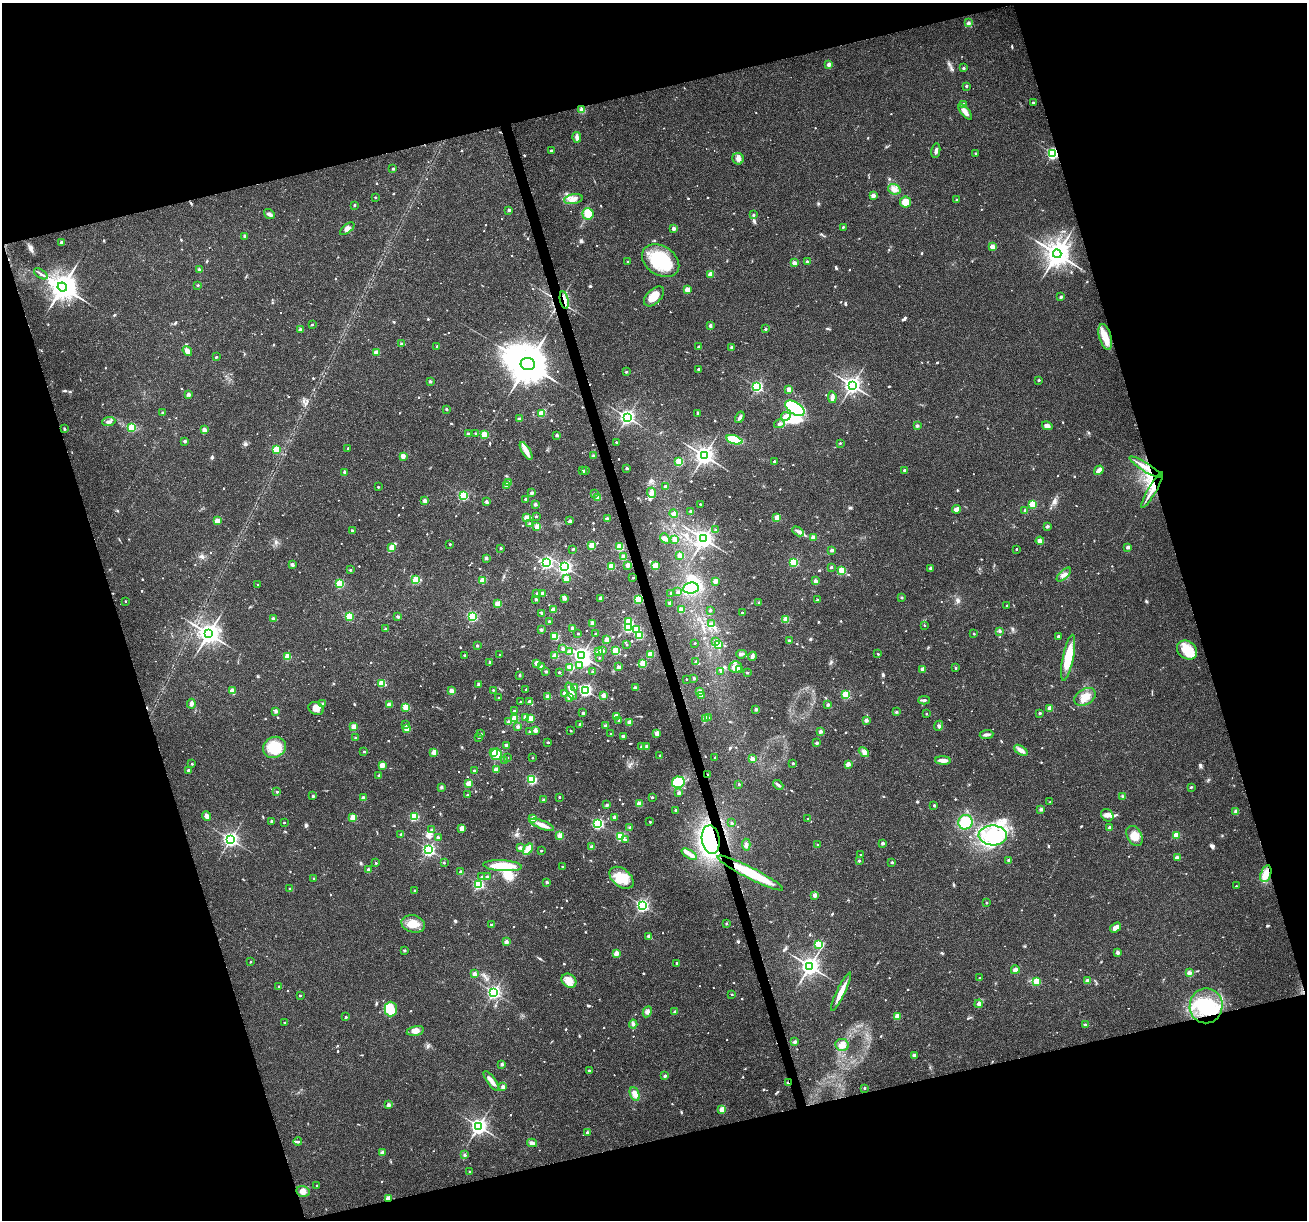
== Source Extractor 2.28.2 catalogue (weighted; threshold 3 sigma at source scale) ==
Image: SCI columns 2-5220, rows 103-4974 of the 5220 x 5027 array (HDU 1 of 3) = the unmasked area's bounding box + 8 px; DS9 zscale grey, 4 x 4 block average (1 PNG px = mean of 4 x 4 image px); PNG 1309 x 1222 px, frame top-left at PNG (2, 3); each listed source drawn as its Kron ellipse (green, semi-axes under 4 px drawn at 4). Shown black and unused: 34% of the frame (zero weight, under 3 of 4 exposures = <1% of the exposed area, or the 3 px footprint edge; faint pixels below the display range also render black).
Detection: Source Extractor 2.28.2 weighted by HDU 2 'WHT'. Background 0.0215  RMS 0.003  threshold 0.0133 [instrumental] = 3 sigma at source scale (4.5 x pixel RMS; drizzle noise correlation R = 1.50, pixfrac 1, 0.0396/0.0396 arcsec/px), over >= 5 px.
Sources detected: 999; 5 too faint to see at this stretch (4 x 4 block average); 6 inside a brighter object's white glare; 5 cosmic-ray / hot-pixel residue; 2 long thin detections or spike segments (spike, bleed or trail) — neither listed nor drawn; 9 coinciding with a brighter row at this scale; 22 inside a brighter listed object's ellipse — not listed separately; of the other 950, all 500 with FLUX_AUTO >= 3.54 (the completeness limit of this list) listed and drawn (450 fainter detections not listed), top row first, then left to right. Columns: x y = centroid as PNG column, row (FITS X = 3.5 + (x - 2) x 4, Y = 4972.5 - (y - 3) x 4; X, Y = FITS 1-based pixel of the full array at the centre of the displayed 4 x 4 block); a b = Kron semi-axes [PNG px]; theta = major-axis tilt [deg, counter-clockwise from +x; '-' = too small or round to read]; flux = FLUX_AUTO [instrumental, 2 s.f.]
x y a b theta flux
968 23 3 3 - 4.3
829 64 2 2 - 24
963 68 2 2 - 6.8
966 86 2 2 - 5.7
1033 103 2 2 - 7.5
963 104 2 2 - 10
582 110 2 2 - 69
965 112 9 4 -52 11
577 137 5 3 - 6.9
551 151 2 2 - 11
936 151 7 2 80 5.1
975 153 2 2 - 5.3
1053 153 2 2 - 330
738 159 6 5 - 7.4
393 169 2 2 - 8.4
894 189 6 5 - 8.8
873 195 2 2 - 23
375 197 2 2 - 4.7
573 199 9 5 11 13
956 200 2 2 - 4.3
906 202 5 5 - 22
354 205 2 2 - 6.1
509 210 2 2 - 10
269 214 6 3 -37 6.2
588 214 6 5 - 28
754 215 2 2 - 8.5
843 227 2 2 - 5.5
674 228 2 2 - 19
347 229 8 4 39 7.1
245 236 2 2 - 12
61 242 2 2 - 14
992 247 2 2 - 34
1057 254 4 4 - 2800
661 261 20 14 -34 110
628 262 2 2 - 5.6
807 262 2 2 - 13
794 263 2 2 - 26
199 270 2 2 - 20
41 274 8 2 -32 4.2
710 274 2 2 - 38
198 285 2 2 - 5.5
62 287 5 4 - 3200
687 290 2 2 - 52
654 296 12 7 45 24
1061 297 2 2 - 12
564 300 9 2 -78 6.2
312 325 2 2 - 4.6
710 325 2 2 - 12
765 329 2 2 - 5.6
300 330 2 2 - 22
1105 337 13 6 -75 21
401 344 2 2 - 9.4
437 346 2 2 - 3.7
699 347 2 2 - 14
732 347 2 2 - 14
187 351 5 4 - 11
377 352 2 2 - 38
216 357 2 2 - 4.3
528 364 7 6 - 8900
698 369 2 2 - 5.1
626 372 2 2 - 7.9
1039 380 2 2 - 6.7
430 381 2 2 - 9.7
852 385 3 3 - 940
757 387 2 2 - 300
789 389 2 2 - 35
189 394 2 2 - 21
832 397 6 4 -81 5.7
795 408 11 6 -32 120
446 409 2 2 - 6.8
163 413 2 2 - 15
698 413 2 2 - 8.3
541 414 2 2 - 65
786 416 5 4 - 11
627 417 3 2 - 690
740 417 6 2 57 5.5
519 419 2 2 - 20
109 422 6 2 5 4.1
779 424 5 3 - 5.3
917 426 2 2 - 15
1047 426 5 4 - 6.3
132 428 2 2 - 120
64 429 2 2 - 8.8
204 430 2 2 - 27
476 433 2 2 - 4.7
468 434 2 2 - 13
484 434 2 2 - 66
557 435 2 2 - 12
734 440 8 4 -16 63
185 441 2 2 - 4.1
616 442 2 2 - 5.3
840 443 2 2 - 4.5
348 448 2 2 - 3.5
276 449 2 2 - 98
526 451 10 4 -60 14
403 456 2 2 - 33
593 456 2 2 - 13
704 456 3 3 - 1200
774 461 2 2 - 8.4
679 462 2 2 - 100
1146 467 18 2 -33 18
627 468 2 2 - 9.6
904 470 2 2 - 7.1
1099 470 5 3 - 16
583 471 2 2 - 6.3
585 471 2 2 - 5.2
345 472 2 2 - 17
509 483 2 2 - 22
507 485 2 2 - 31
665 486 2 2 - 9.1
378 487 2 2 - 4
1152 490 20 3 59 17
532 493 2 2 - 17
594 493 2 2 - 3.9
651 493 5 3 - 5.3
463 496 2 2 - 190
598 498 2 2 - 35
525 499 2 2 - 8.3
425 501 2 2 - 19
487 502 2 2 - 15
535 504 2 2 - 14
700 504 2 2 - 4
1032 504 2 2 - 95
957 509 4 3 - 14
1025 510 2 2 - 7.1
691 511 2 2 - 16
674 514 4 3 - 4.2
536 516 2 2 - 5.4
777 517 2 2 - 43
527 518 2 2 - 48
607 519 2 2 - 23
217 521 2 2 - 57
570 521 2 2 - 12
530 524 2 2 - 12
1047 526 2 2 - 15
537 527 2 2 - 60
716 530 2 2 - 8.1
352 531 2 2 - 10
798 531 6 2 -29 4.8
813 537 2 2 - 28
665 538 6 3 -50 7.5
674 539 2 2 - 27
704 539 3 3 - 1100
1040 541 4 3 - 8.2
450 544 2 2 - 3.7
591 546 2 2 - 60
392 547 3 2 - 48
619 547 2 2 - 99
1128 547 2 2 - 19
501 548 2 2 - 7.3
573 549 2 2 - 5.6
1016 549 2 2 - 4.1
832 550 2 2 - 12
680 555 2 2 - 26
624 557 2 2 - 43
486 558 2 2 - 13
794 562 2 2 - 150
546 563 2 2 - 400
292 565 3 3 - 5.6
628 565 2 2 - 30
611 566 2 2 - 94
655 566 2 2 - 36
565 567 2 2 - 510
831 567 2 2 - 7.3
930 568 2 2 - 12
350 570 2 2 - 4.4
842 571 2 2 - 87
1064 574 9 3 43 6.5
633 578 2 2 - 4.7
566 579 2 2 - 39
416 580 2 2 - 91
483 580 2 2 - 57
715 581 2 2 - 39
815 581 2 2 - 22
340 584 2 2 - 130
257 585 2 2 - 5.3
691 588 8 5 7 73
678 592 2 2 - 9.8
542 593 2 2 - 19
671 593 2 2 - 7
537 594 2 2 - 13
564 598 2 2 - 19
601 598 2 2 - 22
901 598 2 2 - 7.9
536 599 2 2 - 7.9
638 599 2 2 - 120
817 600 2 2 - 9.7
125 601 2 2 - 4.4
759 602 2 2 - 6.1
669 603 2 2 - 11
498 604 2 2 - 66
1007 605 2 2 - 4.4
553 610 2 2 - 37
681 610 2 2 - 54
710 610 2 2 - 5.9
542 613 2 2 - 15
742 613 2 2 - 8.1
349 616 2 2 - 100
398 617 2 2 - 13
472 617 2 2 - 210
273 618 2 2 - 15
786 619 2 2 - 64
549 621 2 2 - 9.7
629 621 2 2 - 49
593 624 2 2 - 36
711 624 2 2 - 16
924 625 2 2 - 3.7
628 627 2 2 - 240
572 628 2 2 - 17
385 629 2 2 - 7.6
541 630 2 2 - 14
637 630 2 2 - 92
1000 631 2 2 - 5.6
974 633 2 2 - 5.4
208 634 3 3 - 1700
578 634 2 2 - 6.3
596 634 2 2 - 6.2
555 636 2 2 - 110
639 636 2 2 - 100
1058 636 2 2 - 12
607 639 2 2 - 36
716 641 2 2 - 14
789 641 2 2 - 19
695 643 2 2 - 3.8
718 644 2 2 - 79
627 645 2 2 - 3.9
477 646 2 2 - 9.1
563 648 2 2 - 13
1187 650 11 8 -37 43
599 651 2 2 - 35
603 651 2 2 - 11
615 651 2 2 - 120
569 652 2 2 - 26
651 654 2 2 - 70
741 654 5 3 - 4.2
878 654 2 2 - 4.9
465 655 2 2 - 13
500 655 2 2 - 3.9
581 655 3 3 - 990
555 656 2 2 - 55
752 656 4 4 - 4.2
287 657 2 2 - 70
599 658 2 2 - 3.6
1068 658 23 5 78 57
490 662 2 2 - 9.2
696 662 2 2 - 10
537 663 2 2 - 33
643 663 2 2 - 83
579 666 2 2 - 17
541 667 2 2 - 17
570 667 2 2 - 49
619 667 2 2 - 18
735 667 6 6 - 18
955 668 2 2 - 5.3
923 669 2 2 - 25
740 670 2 2 - 18
546 672 2 2 - 8.7
559 672 2 2 - 4.3
593 672 2 2 - 6.1
721 672 2 2 - 5
747 673 2 2 - 7.3
519 675 2 2 - 6.3
694 678 2 2 - 7.5
686 679 2 2 - 3.6
382 683 2 2 - 89
479 684 2 2 - 21
575 687 2 2 - 6.8
635 688 2 2 - 22
526 689 2 2 - 4.6
232 690 2 2 - 33
493 690 2 2 - 3.7
585 690 2 2 - 420
451 691 2 2 - 34
571 691 9 3 -66 8.1
700 692 2 2 - 53
565 693 2 2 - 31
603 695 2 2 - 30
701 695 2 2 - 13
846 695 2 2 - 130
548 697 2 2 - 39
570 697 2 2 - 45
1085 697 11 7 29 21
499 698 2 2 - 4.9
924 700 6 2 3 4
520 702 2 2 - 4
529 702 2 2 - 22
191 704 5 3 - 5.9
323 704 2 2 - 13
389 704 2 2 - 20
828 705 2 2 - 17
406 707 2 2 - 88
316 708 8 6 -27 14
1050 708 2 2 - 37
756 709 2 2 - 14
276 711 2 2 - 20
514 711 2 2 - 5.6
896 712 2 2 - 9.7
583 713 2 2 - 9.5
1040 713 2 2 - 8.4
926 714 2 2 - 4.5
616 716 2 2 - 38
526 717 2 2 - 28
706 718 2 2 - 43
708 718 3 2 - 5.2
514 719 2 2 - 79
531 719 2 2 - 51
866 720 2 2 - 19
619 721 2 2 - 4.3
509 722 2 2 - 18
629 722 2 2 - 36
580 724 2 2 - 11
406 725 2 2 - 5.3
606 726 2 2 - 19
939 726 5 3 - 3.6
354 727 2 2 - 55
518 727 2 2 - 19
407 729 2 2 - 48
535 730 2 2 - 24
530 731 2 2 - 10
571 731 2 2 - 4.9
820 732 2 2 - 22
657 733 2 2 - 35
481 734 2 2 - 7.8
611 734 2 2 - 4
987 735 7 2 6 8
623 736 2 2 - 15
479 737 2 2 - 4.6
356 738 2 2 - 11
548 742 2 2 - 5.8
817 743 2 2 - 13
506 745 2 2 - 17
646 746 2 2 - 9
274 747 12 10 31 70
641 747 2 2 - 10
1021 750 7 3 -34 12
364 752 2 2 - 6.8
434 752 2 2 - 36
493 752 2 2 - 49
864 752 6 4 -42 6
496 754 5 5 - 22
660 755 2 2 - 3.7
715 757 2 2 - 3.8
507 758 2 2 - 6.3
532 758 2 2 - 3.7
752 759 2 2 - 43
943 760 8 3 -3 12
505 761 2 2 - 6.7
793 763 2 2 - 6.9
192 764 2 2 - 4.1
848 764 2 2 - 29
382 765 2 2 - 50
188 770 2 2 - 12
474 770 2 2 - 4.4
496 770 2 2 - 31
708 774 2 2 - 7.4
379 775 2 2 - 9.8
532 779 2 2 - 200
678 782 6 5 - 65
468 784 2 2 - 58
739 784 2 2 - 5.2
778 785 6 3 -40 3.7
441 787 2 2 - 17
1191 787 2 2 - 5.4
277 792 2 2 - 7
679 793 2 2 - 17
467 795 2 2 - 7.5
313 796 2 2 - 7.5
559 797 2 2 - 4.3
652 797 2 2 - 6
1123 797 2 2 - 8
364 798 2 2 - 31
544 800 2 2 - 12
1050 802 2 2 - 4
639 804 2 2 - 57
607 805 2 2 - 14
934 805 2 2 - 6
1041 809 2 2 - 14
675 810 2 2 - 9.8
1236 811 4 3 - 6.5
1107 815 7 5 -47 8.3
207 816 4 3 - 9.8
414 817 2 2 - 140
614 817 2 2 - 11
353 818 2 2 - 66
533 819 2 2 - 54
808 819 2 2 - 5.2
272 821 2 2 - 16
650 822 2 2 - 5
965 822 7 7 - 53
284 823 2 2 - 4.2
598 823 2 2 - 310
732 823 2 2 - 6.8
542 825 12 3 -21 14
630 827 2 2 - 12
462 828 2 2 - 36
1110 828 2 2 - 21
432 830 2 2 - 9.9
401 834 2 2 - 5.9
993 835 14 10 -2 120
1176 835 2 2 - 58
560 836 2 2 - 58
621 836 2 2 - 180
1134 836 11 7 -60 21
438 837 2 2 - 12
231 839 3 3 - 640
626 840 2 2 - 3.7
711 840 14 9 -81 360
882 843 2 2 - 13
746 845 6 3 -86 6.3
818 845 2 2 - 8.8
592 847 2 2 - 33
520 848 2 2 - 17
528 849 6 2 54 32
429 850 2 2 - 420
541 851 2 2 - 3.8
689 854 8 3 -31 6.9
861 855 2 2 - 6.9
1177 858 2 2 - 26
1009 860 2 2 - 13
859 861 2 2 - 7.7
892 862 2 2 - 5.9
376 863 2 2 - 4.1
444 863 2 2 - 4.5
503 866 19 5 -4 54
562 867 2 2 - 6.1
369 870 2 2 - 26
461 872 2 2 - 14
750 873 36 5 -27 94
1266 874 9 5 73 15
482 876 2 2 - 5.8
487 877 2 2 - 13
621 878 14 9 -39 37
314 879 2 2 - 8.1
547 882 2 2 - 13
479 884 2 2 - 230
1236 886 2 2 - 3.7
290 889 2 2 - 6.9
415 891 2 2 - 5.2
815 895 2 2 - 29
986 903 2 2 - 4.3
642 905 2 2 - 430
726 923 2 2 - 7.5
413 924 12 8 -15 25
492 925 3 2 - 4.7
1116 928 6 3 34 12
649 937 3 3 - 9.1
506 942 2 2 - 24
819 944 2 2 - 130
404 951 2 2 - 9.6
1118 952 2 2 - 20
616 953 2 2 - 35
250 962 2 2 - 4.1
677 963 2 2 - 11
810 966 3 2 - 1100
1015 970 4 3 - 8.4
1189 973 2 2 - 26
475 974 2 2 - 29
980 978 2 2 - 4.4
1088 980 2 2 - 21
569 981 8 6 -38 20
1036 981 2 2 - 68
279 986 2 2 - 4.4
494 992 2 2 - 470
841 992 21 3 64 23
732 994 2 2 - 4.2
300 996 2 2 - 4
979 1004 4 3 - 6.8
1206 1006 17 16 - 97
391 1009 7 6 - 15
647 1012 6 4 62 6.1
675 1012 2 2 - 15
897 1016 2 2 - 47
346 1017 2 2 - 5.1
284 1023 2 2 - 4.1
633 1024 4 3 - 4.1
1085 1025 2 2 - 11
415 1031 9 4 13 12
795 1042 2 2 - 16
842 1045 6 6 - 14
914 1055 2 2 - 16
502 1064 2 2 - 15
589 1071 2 2 - 10
665 1076 2 2 - 11
491 1081 12 3 -54 14
788 1083 2 2 - 18
503 1087 2 2 - 23
864 1088 2 2 - 5.6
635 1094 7 4 -66 13
389 1105 2 2 - 18
722 1110 2 2 - 56
479 1126 3 3 - 870
587 1132 2 2 - 9.9
298 1142 4 2 - 4.4
532 1143 5 3 - 7.5
382 1153 2 2 - 26
465 1155 2 2 - 13
470 1172 2 2 - 7.8
317 1185 2 2 - 4.2
303 1191 7 5 -13 8.4
388 1198 2 2 - 31
Overlapping masked pixels (flux is a lower limit): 9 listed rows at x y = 1053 153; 564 300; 1146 467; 1152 490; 708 774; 711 840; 750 873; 788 1083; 388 1198
Diffuse or blended objects may show on this block-average render without a row.